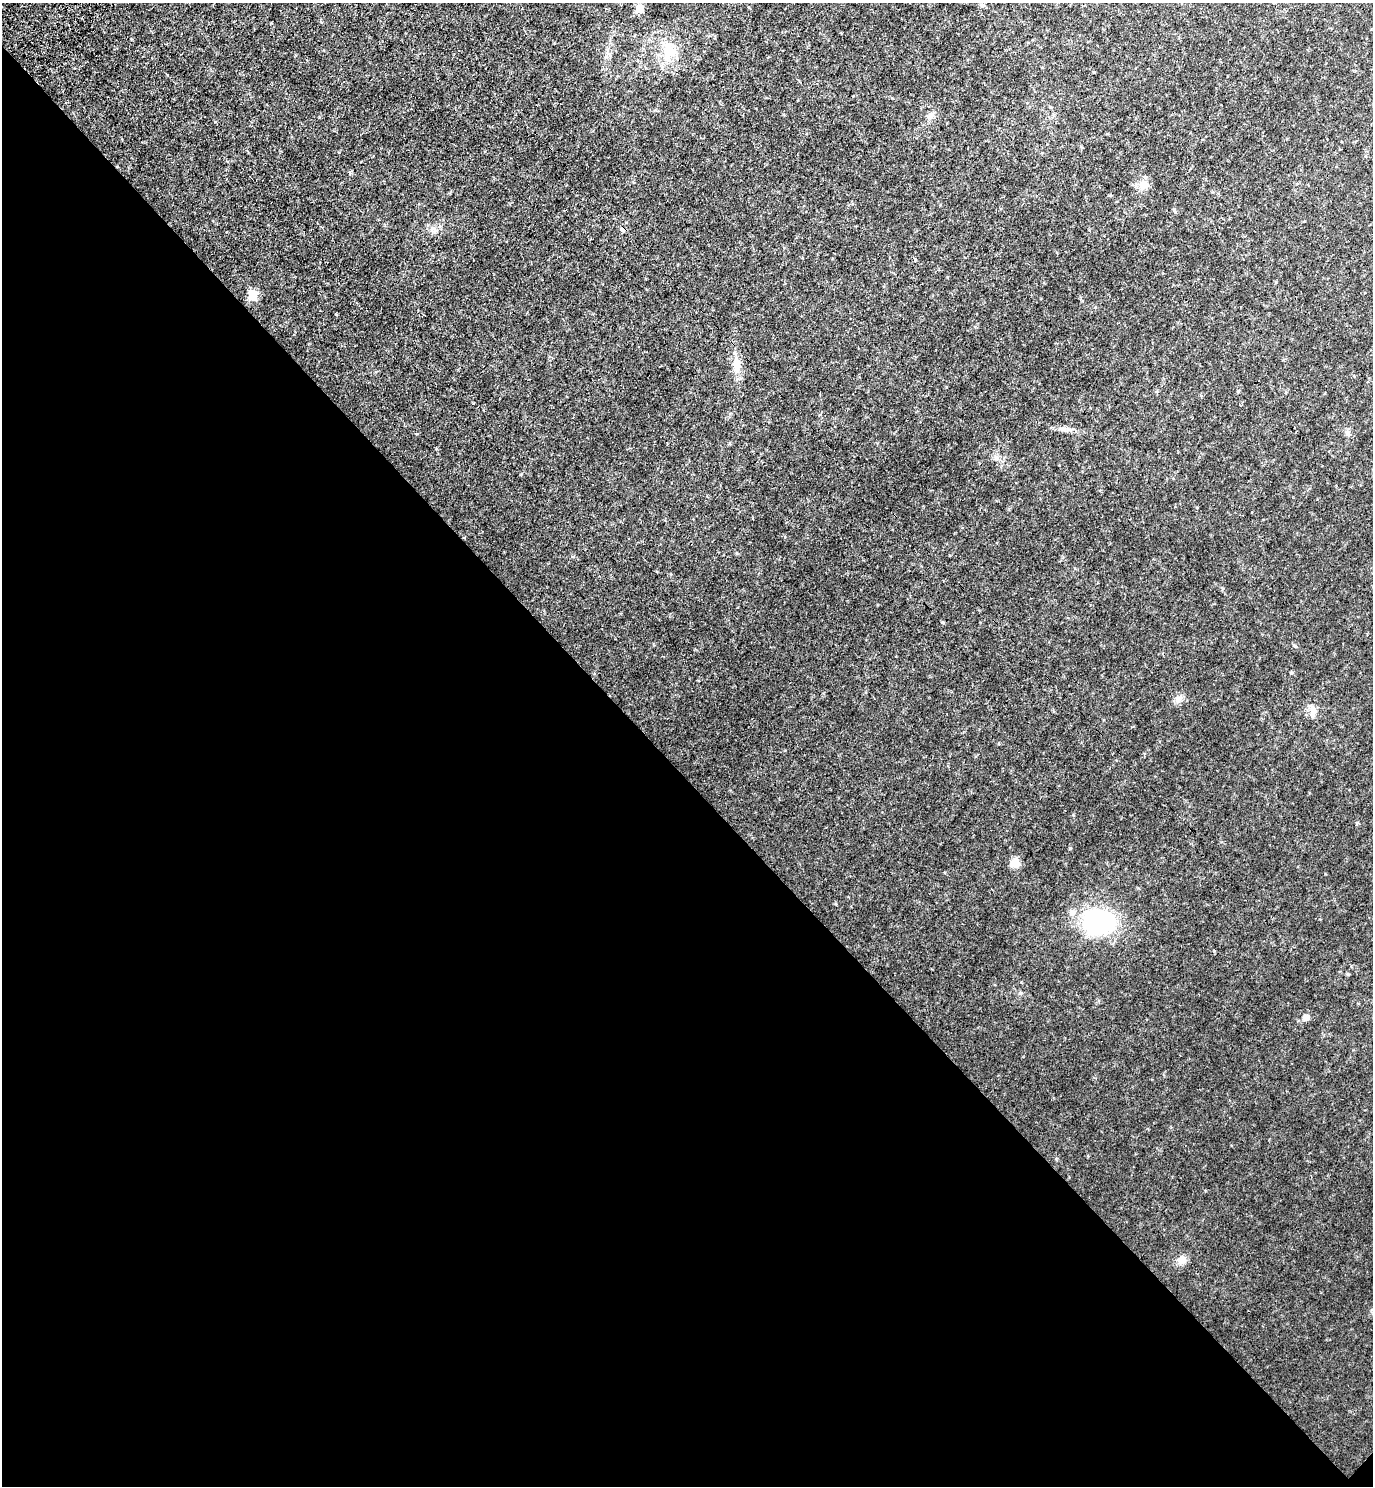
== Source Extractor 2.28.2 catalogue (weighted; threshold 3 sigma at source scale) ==
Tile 14 of 4 x 4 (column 2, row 4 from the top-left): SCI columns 1716-3086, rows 90-1573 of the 6072 x 6068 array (HDU 1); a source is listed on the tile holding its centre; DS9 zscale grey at full resolution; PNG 1375 x 1488 px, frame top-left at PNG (2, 3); no overlay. Shown black and unused: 48% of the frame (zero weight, under 3 of 4 exposures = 6% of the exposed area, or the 3 px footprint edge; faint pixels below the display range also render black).
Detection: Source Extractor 2.28.2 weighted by HDU 2 'WHT'; one run over the whole footprint, this tile lists its part. Background 0.0797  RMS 0.012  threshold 0.052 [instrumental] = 3 sigma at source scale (4.5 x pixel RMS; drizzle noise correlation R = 1.50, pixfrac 1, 0.05/0.05 arcsec/px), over >= 5 px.
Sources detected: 12; all 12 listed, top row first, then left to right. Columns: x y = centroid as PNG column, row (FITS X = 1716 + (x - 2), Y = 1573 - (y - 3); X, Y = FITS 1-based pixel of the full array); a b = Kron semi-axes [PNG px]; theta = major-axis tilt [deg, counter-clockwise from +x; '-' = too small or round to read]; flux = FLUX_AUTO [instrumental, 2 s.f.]
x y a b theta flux
640 8 7 6 - 15
668 50 16 13 89 17
930 116 9 6 41 3.6
253 295 7 7 - 22
737 365 16 10 89 11
996 458 6 5 - 2.2
1178 698 9 7 55 4.3
1313 710 13 7 -73 5.3
1015 863 11 9 0 7.5
1099 922 27 19 -6 120
1306 1017 6 6 - 4.5
1182 1260 9 9 - 6.2
Unlisted compact peaks at least as high as the median listed source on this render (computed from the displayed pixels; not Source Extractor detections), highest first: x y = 1291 673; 1056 1159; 417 434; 1073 815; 1357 823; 1347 434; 1295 646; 945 872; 1175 212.